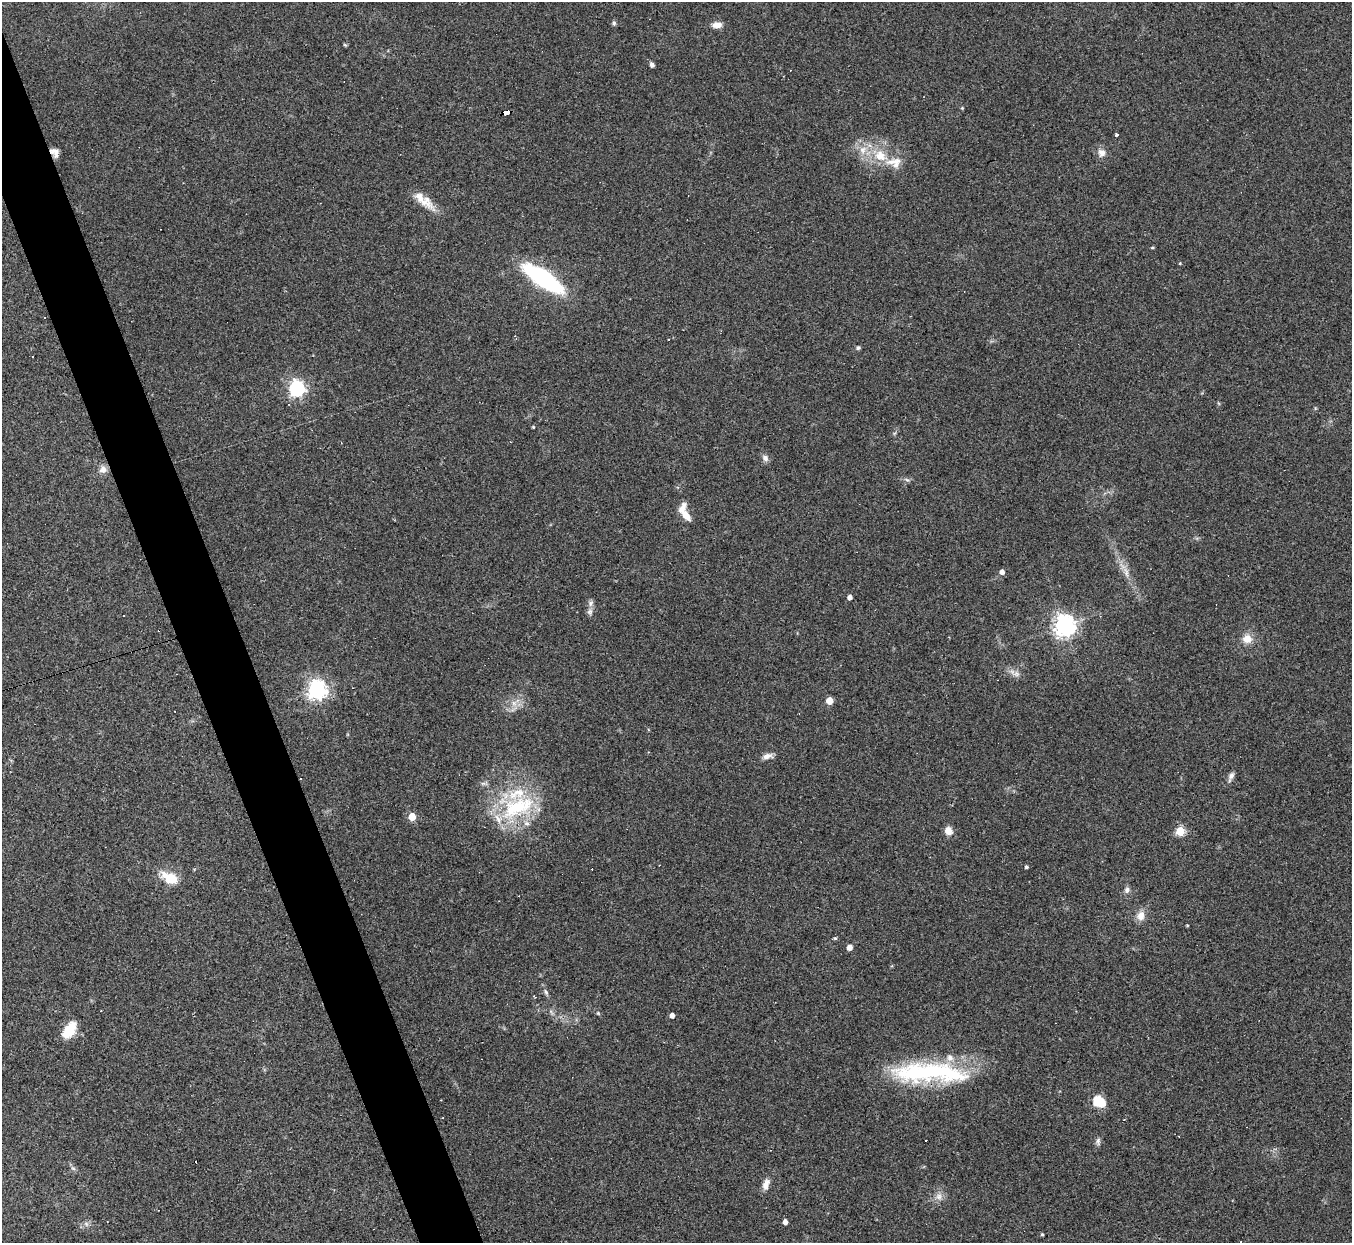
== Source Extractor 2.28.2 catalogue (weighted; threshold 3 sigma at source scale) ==
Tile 11 of 4 x 4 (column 3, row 3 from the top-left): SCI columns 2699-4048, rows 1513-2753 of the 5397 x 5383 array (HDU 1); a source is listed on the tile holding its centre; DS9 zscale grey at full resolution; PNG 1354 x 1245 px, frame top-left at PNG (2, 2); no overlay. Shown black and unused: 4% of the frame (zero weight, under 2 of 3 exposures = <1% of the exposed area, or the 3 px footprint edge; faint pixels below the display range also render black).
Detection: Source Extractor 2.28.2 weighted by HDU 2 'WHT'; one run over the whole footprint, this tile lists its part. Background 0.0637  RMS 0.0069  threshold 0.0311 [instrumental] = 3 sigma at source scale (4.5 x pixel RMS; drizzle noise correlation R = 1.50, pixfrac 1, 0.05/0.05 arcsec/px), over >= 5 px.
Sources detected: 82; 14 cosmic-ray / hot-pixel residue — not listed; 8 inside a brighter listed object's ellipse — not listed separately; the other 60 listed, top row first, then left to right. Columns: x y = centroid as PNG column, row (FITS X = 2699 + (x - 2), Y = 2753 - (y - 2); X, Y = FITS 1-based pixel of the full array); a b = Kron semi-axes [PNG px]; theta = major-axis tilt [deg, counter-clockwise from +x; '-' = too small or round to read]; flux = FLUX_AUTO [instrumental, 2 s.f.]
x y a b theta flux
614 23 6 5 - 1.3
717 25 11 7 3 5.5
345 45 5 4 - 0.8
652 65 5 4 - 2.4
962 108 4 4 - 0.64
506 112 8 4 15 240
1116 134 3 3 - 2.1
55 152 11 8 -58 4.4
1102 153 11 9 -61 4.6
880 156 19 15 -28 17
424 201 33 10 -40 12
1153 247 4 3 - 0.91
1180 263 4 3 - 0.55
543 278 31 10 -34 140
858 348 5 5 - 1.3
297 389 6 6 - 220
533 427 4 3 - 0.67
765 458 9 7 -50 3
103 469 11 10 - 4.4
907 480 8 3 -19 1.3
686 515 12 7 -54 7.4
1002 572 5 5 - 3.4
1126 572 16 6 -76 4.8
850 597 4 4 - 3.4
590 612 10 7 89 2.5
1064 625 7 7 - 530
1247 639 10 10 - 8.3
1016 674 10 7 -24 3.2
317 690 7 7 - 360
830 701 5 5 - 13
514 703 9 7 -88 4.1
767 756 14 7 10 4.1
1231 776 14 6 66 3
518 807 53 30 18 63
412 817 5 5 - 18
948 831 10 9 - 5.2
1180 831 5 5 - 40
1026 867 4 3 - 1.3
169 878 21 12 -27 16
1127 890 9 7 57 2.5
1140 916 12 10 74 6.3
835 938 5 3 - 0.99
849 947 4 4 - 5.5
546 992 9 5 -59 1.8
534 996 4 3 - 0.57
101 1011 3 2 - 0.44
598 1013 6 4 -45 0.86
672 1015 4 4 - 3.7
69 1030 19 10 56 18
929 1073 90 22 -1 99
1099 1101 12 9 -35 20
926 1140 2 2 - 0.41
1098 1141 10 6 88 2.1
195 1162 3 3 - 3.4
73 1168 8 4 -36 1.4
766 1185 13 7 75 5.6
939 1196 11 9 82 4.4
785 1222 4 4 - 4.2
86 1224 7 6 - 2
1042 1234 4 3 - 0.88
Overlapping masked pixels (flux is a lower limit): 2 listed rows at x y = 506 112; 55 152